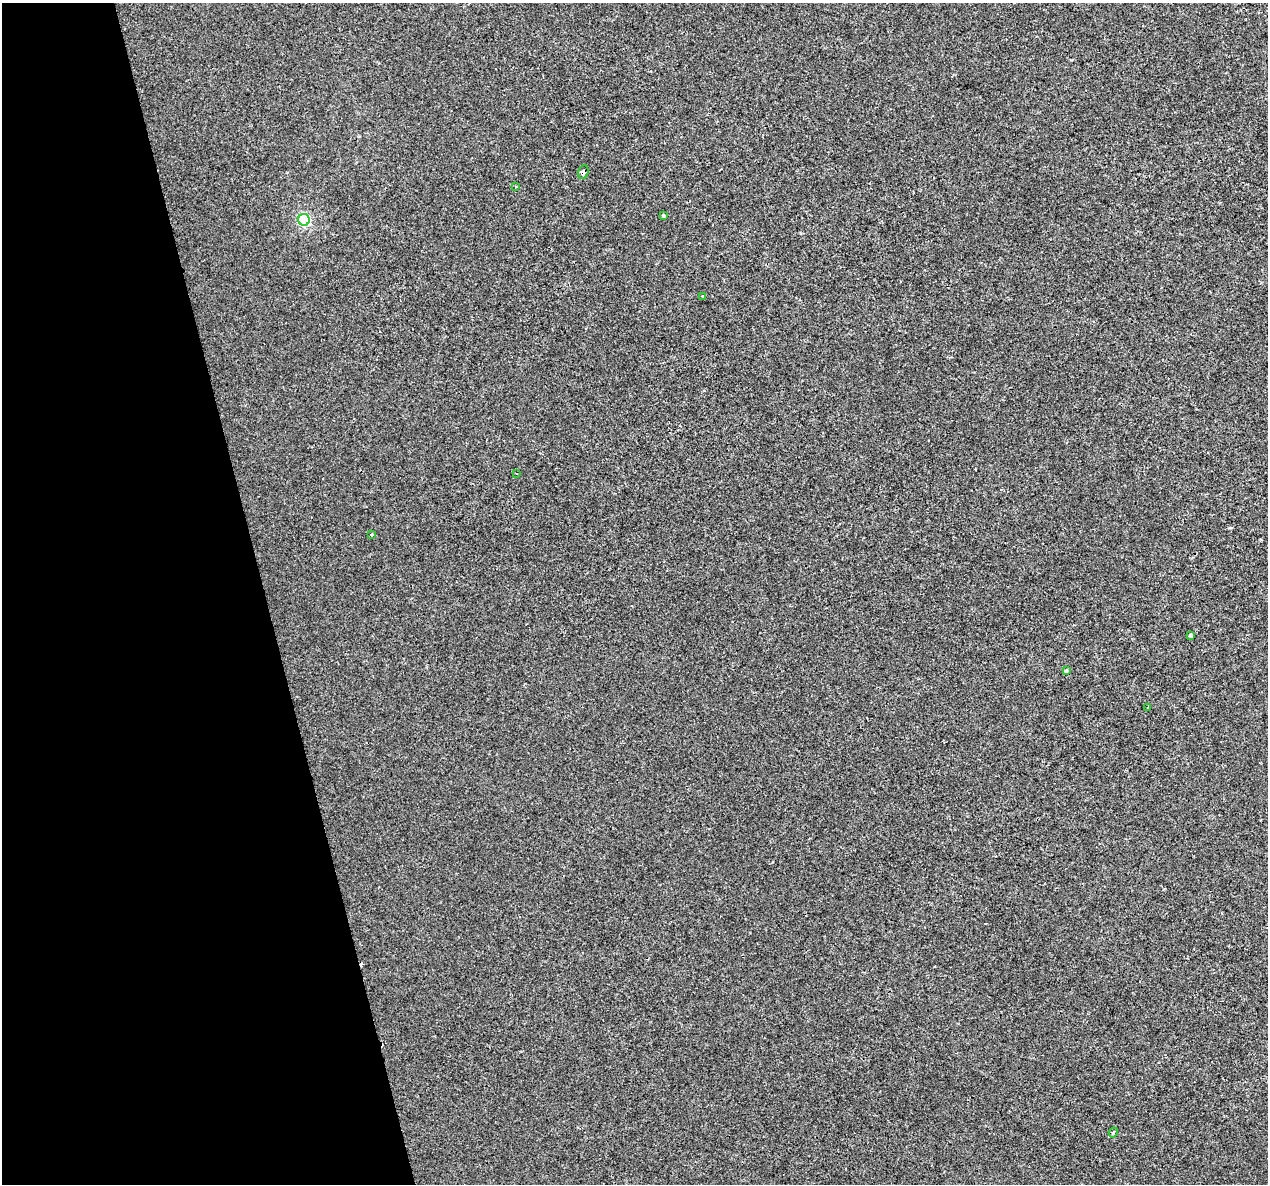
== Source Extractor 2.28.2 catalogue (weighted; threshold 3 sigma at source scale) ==
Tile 5 of 4 x 4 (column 1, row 2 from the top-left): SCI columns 1-1266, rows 2454-3635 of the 5063 x 4856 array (HDU 1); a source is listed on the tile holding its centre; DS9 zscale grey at full resolution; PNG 1270 x 1186 px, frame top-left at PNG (2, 3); each listed source drawn as its Kron ellipse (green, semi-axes under 4 px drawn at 4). Shown black and unused: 21% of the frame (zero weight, under 2 of 3 exposures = <1% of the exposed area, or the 3 px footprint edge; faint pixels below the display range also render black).
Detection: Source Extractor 2.28.2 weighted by HDU 2 'WHT'; one run over the whole footprint, this tile lists its part. Background -8.11e-05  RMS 0.0042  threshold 0.0191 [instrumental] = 3 sigma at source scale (4.5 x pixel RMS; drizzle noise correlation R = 1.50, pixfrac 1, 0.0396/0.0396 arcsec/px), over >= 5 px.
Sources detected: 12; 1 cosmic-ray / hot-pixel residue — neither listed nor drawn; the other 11 listed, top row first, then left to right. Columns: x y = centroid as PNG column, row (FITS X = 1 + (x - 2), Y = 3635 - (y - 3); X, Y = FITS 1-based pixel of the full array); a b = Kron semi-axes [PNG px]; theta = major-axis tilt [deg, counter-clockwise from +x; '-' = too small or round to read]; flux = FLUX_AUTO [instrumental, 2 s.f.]
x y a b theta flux
583 172 7 5 76 1.3
516 187 4 3 - 0.36
663 216 4 3 - 3.5
304 220 6 5 - 46
703 296 4 4 - 0.54
516 473 2 2 - 0.33
371 535 3 3 - 0.49
1190 635 4 3 - 3.5
1067 671 4 3 - 0.51
1148 707 3 3 - 0.77
1113 1132 5 4 - 1
Overlapping masked pixels (flux is a lower limit): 1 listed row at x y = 583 172
Unlisted compact peaks at least as high as the median listed source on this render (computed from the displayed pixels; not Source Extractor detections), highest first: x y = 1229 528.